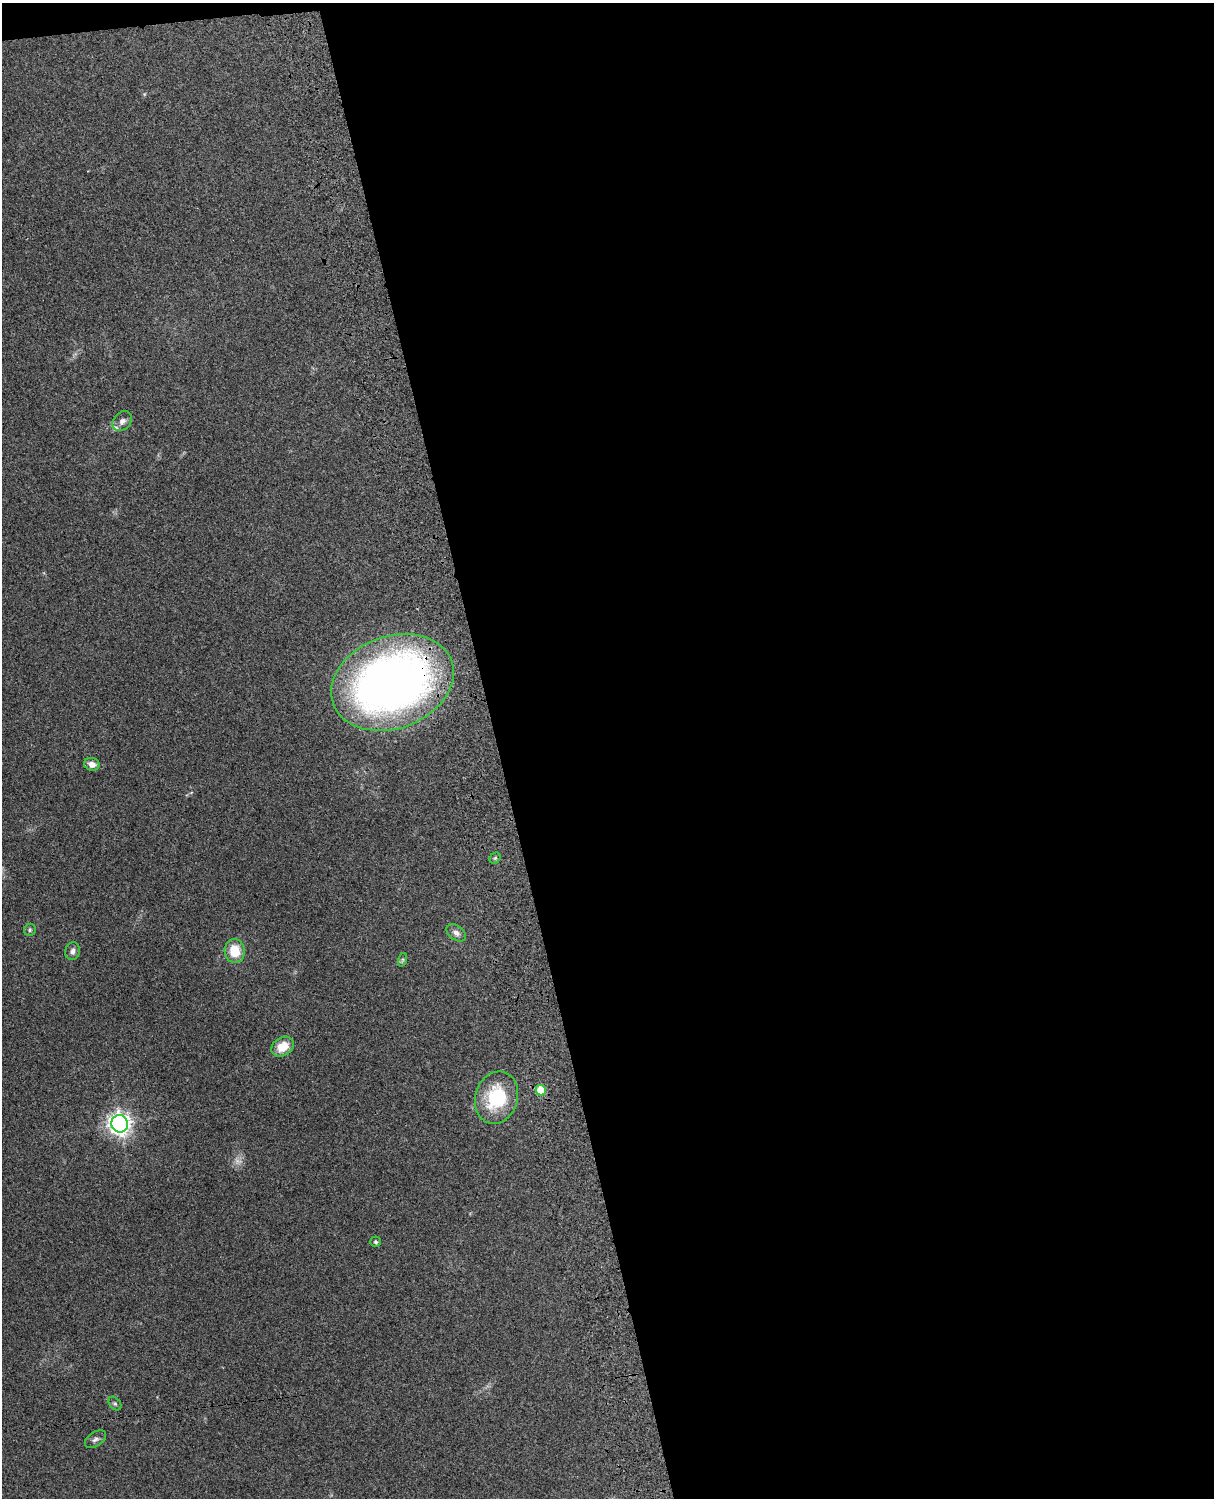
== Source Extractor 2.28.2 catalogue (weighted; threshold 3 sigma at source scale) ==
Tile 4 of 4 x 3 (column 4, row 1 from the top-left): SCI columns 3757-4968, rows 3156-4651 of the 5089 x 4928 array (HDU 1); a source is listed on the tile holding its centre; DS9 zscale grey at full resolution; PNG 1216 x 1500 px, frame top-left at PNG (2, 3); each listed source drawn as its Kron ellipse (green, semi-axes under 4 px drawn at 4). Shown black and unused: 60% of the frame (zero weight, under 3 of 4 exposures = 6% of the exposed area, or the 3 px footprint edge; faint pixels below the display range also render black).
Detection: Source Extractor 2.28.2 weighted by HDU 2 'WHT'; one run over the whole footprint, this tile lists its part. Background 0.29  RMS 0.0094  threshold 0.0423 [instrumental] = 3 sigma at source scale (4.5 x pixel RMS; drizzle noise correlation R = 1.50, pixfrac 1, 0.05/0.05 arcsec/px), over >= 5 px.
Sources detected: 18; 1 too faint to see at this stretch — neither listed nor drawn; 1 inside a brighter listed object's ellipse — not listed separately; the other 16 listed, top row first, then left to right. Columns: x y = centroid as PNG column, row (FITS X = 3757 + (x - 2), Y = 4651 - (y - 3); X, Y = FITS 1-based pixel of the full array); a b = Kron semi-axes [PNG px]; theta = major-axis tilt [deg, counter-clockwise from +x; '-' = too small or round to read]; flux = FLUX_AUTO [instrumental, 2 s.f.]
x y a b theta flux
122 421 11 8 46 4.7
392 682 63 46 20 640
92 764 8 6 -14 6.8
495 858 6 5 - 1.5
30 930 6 6 - 1.7
456 933 11 7 -37 4.8
73 951 9 7 76 4
235 951 12 10 -84 21
402 960 7 4 71 1.5
283 1047 12 9 32 16
541 1090 5 5 - 27
497 1098 26 21 74 53
120 1124 9 8 - 570
376 1242 5 5 - 1.8
115 1403 7 5 -48 1.9
95 1439 12 7 34 3.4
Overlapping masked pixels (flux is a lower limit): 1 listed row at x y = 392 682